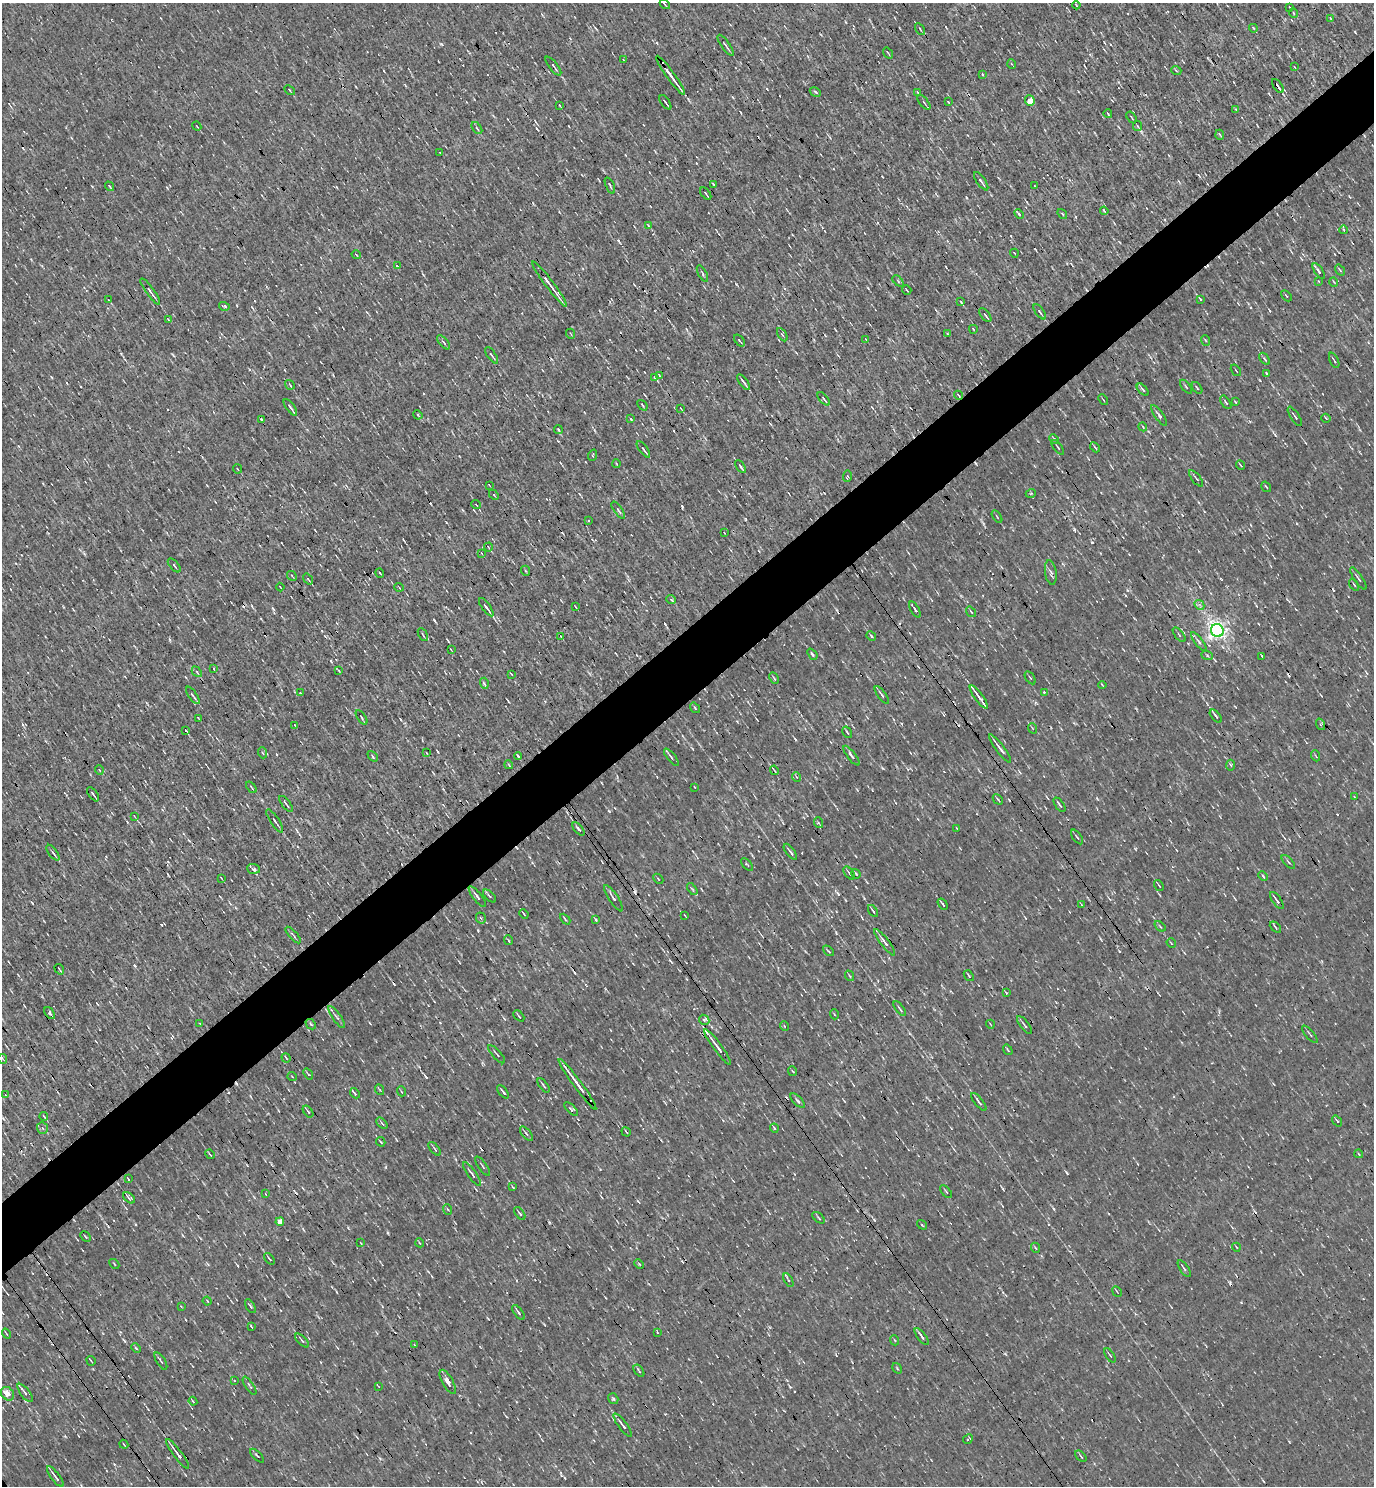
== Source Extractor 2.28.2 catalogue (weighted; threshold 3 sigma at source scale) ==
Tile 10 of 4 x 4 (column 2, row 3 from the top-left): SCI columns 1526-2897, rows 1485-2968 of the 5935 x 5937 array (HDU 1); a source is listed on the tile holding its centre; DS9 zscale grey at full resolution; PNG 1376 x 1488 px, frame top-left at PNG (2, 3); each listed source drawn as its Kron ellipse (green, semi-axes under 4 px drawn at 4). Shown black and unused: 5% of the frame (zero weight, under 3 of 4 exposures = <1% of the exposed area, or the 3 px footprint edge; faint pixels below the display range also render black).
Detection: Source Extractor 2.28.2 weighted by HDU 2 'WHT'; one run over the whole footprint, this tile lists its part. Background 0.00207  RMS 0.043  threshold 0.193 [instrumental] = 3 sigma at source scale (4.5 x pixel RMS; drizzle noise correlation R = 1.50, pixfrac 1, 0.05/0.05 arcsec/px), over >= 5 px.
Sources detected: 341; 11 cosmic-ray / hot-pixel residue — neither listed nor drawn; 2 inside a brighter listed object's ellipse — not listed separately; the other 328 listed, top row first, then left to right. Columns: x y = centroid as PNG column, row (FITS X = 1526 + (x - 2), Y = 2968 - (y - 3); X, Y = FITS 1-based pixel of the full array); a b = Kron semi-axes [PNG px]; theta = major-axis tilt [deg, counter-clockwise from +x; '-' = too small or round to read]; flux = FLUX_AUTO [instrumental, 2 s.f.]
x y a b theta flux
665 4 5 2 - 4.2
1076 5 4 2 - 3.2
1289 7 3 2 - 3.3
1294 13 5 3 - 3.4
1331 19 4 3 - 3.7
1253 28 4 3 - 4.1
920 29 6 2 -57 4.2
726 45 12 3 -55 9.7
888 53 6 2 -54 4.1
624 60 3 2 - 2.8
1012 64 5 3 - 3.7
553 66 11 3 -52 10
1294 67 3 2 - 3
1176 70 5 3 - 4.3
982 74 3 2 - 3.4
671 75 24 3 -54 46
1278 86 8 2 -55 17
289 90 6 3 -45 4.7
815 92 6 3 -29 7.2
918 93 4 3 - 4
1030 101 5 5 - 55
665 102 8 2 -55 8.9
924 102 9 2 -51 6.1
948 102 3 2 - 3.5
559 105 4 2 - 3.4
1236 109 3 2 - 3.4
1108 114 4 2 - 4.9
1131 117 6 2 -55 4.7
197 126 5 2 - 2.9
1137 126 5 3 - 5.3
477 128 7 3 -53 6.8
1220 135 5 3 - 3.9
440 153 3 2 - 2.7
981 181 11 3 -54 9.7
713 184 3 2 - 2.9
610 185 8 2 -68 5.2
110 186 5 2 - 4.9
1035 186 3 2 - 2.9
706 194 7 3 -52 5.9
1104 211 4 3 - 5.2
1019 214 5 3 - 5.4
1062 214 5 3 - 5.1
648 225 4 3 - 3.3
1344 230 4 3 - 4.1
1014 253 4 2 - 3.3
356 255 4 2 - 3.4
397 266 3 3 - 8.1
1340 270 6 3 -54 5.2
1319 271 9 3 -56 11
702 274 9 2 -62 5.6
898 281 7 4 -47 5.9
1318 281 3 2 - 3.1
1334 282 5 3 - 3.3
550 284 28 3 -53 43
907 290 5 2 - 4.1
150 291 16 3 -54 16
1286 296 6 2 -45 3.4
1200 299 4 2 - 5.2
108 300 4 2 - 3.8
961 302 4 3 - 5.3
224 306 5 3 - 5.3
1040 312 9 3 -54 9.7
985 315 8 3 -51 9
168 319 4 3 - 3
973 329 4 3 - 3.8
571 334 5 3 - 3.5
947 334 4 3 - 3.8
782 335 7 3 -58 5.7
866 339 3 2 - 2.7
1205 340 5 3 - 4.3
739 341 7 2 -52 4.8
444 342 8 4 -49 8.6
492 355 9 2 -55 6.6
1264 359 7 3 -56 6.4
1334 360 8 2 -65 4.6
1236 370 6 2 -55 3.6
1266 373 3 2 - 3.6
659 375 4 2 - 3.4
654 377 4 3 - 4.8
744 382 9 2 -53 13
290 385 5 2 - 4.1
1186 387 8 2 -51 5.1
1197 388 7 3 -54 5.4
1143 390 7 3 -45 6.8
958 395 5 3 - 5.7
824 399 8 3 -49 6
1103 400 6 2 -51 3.9
1226 402 8 3 -56 7.9
1235 402 3 2 - 4.1
642 405 6 3 -50 5.7
290 407 10 2 -54 13
681 409 3 2 - 3.6
418 415 5 3 - 4.7
1159 415 12 4 -55 13
1295 416 11 3 -56 7.3
1326 418 5 2 - 3.7
261 419 3 3 - 82
631 419 4 3 - 3.5
1143 427 4 3 - 4.1
558 429 4 2 - 6.2
1054 439 5 3 - 5.2
1058 447 9 2 -51 4.6
1095 447 6 3 -46 5.9
643 449 9 2 -53 10
593 455 6 3 71 4.4
617 464 4 2 - 3.7
1240 465 5 2 - 4.6
741 467 7 2 -54 8.2
238 469 5 3 - 4
847 476 6 3 83 5.1
1196 478 10 2 -52 6.3
489 485 4 3 - 2.6
1266 487 5 2 - 4.2
1031 493 5 3 - 4.3
494 495 6 3 -46 4.6
476 505 5 2 - 3.7
618 510 10 3 -55 7.8
997 517 7 2 -57 4.1
588 520 3 2 - 3.4
724 533 3 2 - 2.9
488 547 4 2 - 3.3
481 553 4 2 - 3.1
174 565 8 3 -49 6.6
526 571 5 3 - 4.2
380 573 5 2 - 4.1
1051 573 12 5 -81 13
292 576 5 3 - 3.5
308 579 6 3 -54 5.3
1358 579 13 2 -57 8.5
1354 585 6 2 -56 4.7
280 587 4 2 - 2.6
399 587 4 2 - 3.6
671 600 5 3 - 5.3
1199 605 5 3 - 7.3
486 607 11 3 -53 17
576 607 4 2 - 3.4
915 610 9 3 -61 11
971 612 5 3 - 4.4
1217 631 6 6 - 2200
423 635 7 2 -61 4.5
1179 635 8 2 -51 4.9
871 636 5 3 - 5.2
561 637 4 3 - 3.2
1199 642 11 4 -52 12
451 650 4 2 - 3
812 654 6 3 -52 6.7
1207 655 6 4 -21 6.5
1262 656 2 2 - 3.7
214 669 3 2 - 5.5
339 671 3 2 - 3.2
197 672 6 3 -46 6.4
511 674 3 2 - 3.1
774 678 6 3 -64 5.3
1030 678 7 3 -56 5
484 683 6 3 -73 6.5
1102 685 4 2 - 3.6
1044 692 3 3 - 5.9
300 693 3 3 - 3.3
193 695 10 3 -56 8.7
882 695 10 3 -53 9.4
979 697 14 3 -54 21
695 708 6 3 -54 5.8
1216 716 8 3 -48 11
362 717 8 2 -55 5.2
198 718 4 2 - 3.8
1320 724 6 4 -72 6.8
295 725 3 2 - 2.8
1032 728 5 3 - 3.9
186 730 3 3 - 5.2
847 732 6 3 -57 5.7
1000 748 17 3 -53 22
263 753 5 3 - 3.9
427 753 3 2 - 3.4
373 756 6 2 -46 4.1
518 756 4 2 - 4
851 756 12 3 -52 12
1316 756 5 3 - 4.4
671 757 10 2 -51 8.5
509 765 4 3 - 3.9
1231 765 5 3 - 5
99 770 5 3 - 3.8
774 770 5 2 - 4
796 777 5 3 - 4.5
251 787 6 2 -51 5.4
694 787 3 2 - 2.9
93 794 8 2 -54 8.9
1354 797 3 2 - 3
998 799 6 2 -46 4.5
286 804 10 2 -52 7.9
1059 805 8 3 -55 7.6
134 816 3 2 - 3.3
275 821 14 4 -56 14
819 823 5 3 - 5.2
956 828 3 2 - 3.3
578 829 8 3 -49 8.9
1077 837 8 3 -54 5.8
790 852 9 2 -53 9.3
53 853 9 3 -54 10
1288 862 9 3 -48 6.4
747 864 7 2 -50 3.9
253 869 6 5 - 9.3
849 873 7 3 -53 6.4
856 874 5 2 - 4.2
1263 876 5 4 - 6.9
221 878 3 2 - 2.6
658 879 6 2 -46 3.1
1159 885 6 2 -55 4.2
692 889 7 3 -52 5
489 896 8 4 -44 7.2
477 897 13 3 -52 17
613 898 15 4 -57 15
1277 900 10 3 -54 12
943 904 6 3 -56 5.9
1082 905 3 2 - 3.2
873 911 7 2 -57 5.8
524 914 5 3 - 3.9
685 915 3 2 - 2.9
481 918 5 5 - 6.1
565 919 6 3 -46 5.9
596 920 3 3 - 5
1160 926 6 3 -38 5.7
1275 927 7 3 -43 5.3
293 935 10 3 -48 8.5
508 940 5 3 - 4.3
885 942 16 4 -52 20
1171 943 5 2 - 3.6
828 951 6 2 -45 4.1
59 969 5 2 - 4
850 976 5 3 - 5.4
969 976 6 2 -51 5.1
1006 993 4 3 - 4.1
900 1009 9 3 -53 7
50 1013 7 3 -52 24
834 1014 5 3 - 3.8
519 1016 6 3 -46 4.8
337 1017 13 3 -55 12
704 1020 5 5 - 8.6
200 1024 4 3 - 3.4
311 1024 6 4 -43 5.9
990 1024 4 3 - 2.9
1024 1025 11 3 -52 8.7
784 1026 5 3 - 4.1
1310 1034 11 2 -49 6.9
717 1047 22 3 -54 36
1008 1050 5 3 - 4.5
497 1054 12 2 -48 6.7
286 1058 5 2 - 4.6
3 1059 5 3 - 4.6
792 1071 5 3 - 3.9
308 1074 6 3 -53 4.4
292 1076 4 3 - 3.8
578 1084 31 3 -54 50
544 1085 8 3 -53 6.7
380 1090 5 3 - 3.9
401 1091 5 3 - 4.9
503 1092 7 2 -52 9.2
355 1093 6 3 -47 7.9
5 1095 3 2 - 2.7
798 1101 9 4 -45 8.6
979 1102 11 3 -51 11
571 1109 8 3 -45 6.5
308 1112 7 3 -54 5.6
44 1116 4 2 - 5.1
1337 1121 6 3 -53 7
382 1123 7 2 -45 4.9
42 1128 6 5 - 9
774 1128 4 3 - 5.4
626 1132 5 2 - 5.2
526 1134 9 4 -50 9.5
381 1142 5 2 - 4.9
435 1149 8 3 -51 7.4
210 1154 5 2 - 4.4
1359 1154 4 2 - 3
483 1166 11 2 -53 6.2
472 1174 14 3 -54 11
128 1179 4 2 - 3.4
513 1187 3 2 - 4.7
946 1192 8 2 -50 4.2
266 1194 3 2 - 2.6
129 1198 7 4 -40 8.2
447 1209 5 3 - 3.9
520 1213 7 3 -51 7.6
819 1218 7 3 -41 5.2
280 1222 4 4 - 94
922 1225 5 3 - 3.6
86 1237 6 2 -46 6.2
361 1243 3 2 - 2.5
420 1243 4 3 - 3.9
1236 1247 4 3 - 3.3
1036 1248 5 3 - 4.2
269 1259 6 3 -49 7.4
114 1264 5 2 - 3.4
639 1264 5 3 - 4.4
1184 1269 10 3 -56 8.8
788 1280 7 3 -61 5.2
1117 1292 5 2 - 3.3
207 1301 4 3 - 3.5
181 1306 3 2 - 3.2
250 1306 8 3 -60 7.7
518 1312 8 3 -53 9.4
251 1326 4 2 - 3.9
657 1332 3 3 - 3.4
6 1334 5 2 - 3.7
922 1337 10 3 -52 14
302 1340 9 4 -46 8.3
894 1340 5 3 - 3.4
414 1344 3 2 - 2.9
136 1348 5 3 - 5.5
1110 1355 8 3 -56 5.9
91 1361 5 2 - 4.6
161 1361 10 3 -59 8.7
897 1368 6 3 -57 4
639 1371 7 3 -55 5.7
234 1380 3 2 - 3.8
448 1382 13 5 -61 26
250 1386 10 3 -57 6.6
378 1386 3 2 - 2.7
25 1393 11 4 -52 14
8 1394 7 6 - 43
613 1399 6 5 - 6.3
193 1401 4 3 - 4.4
623 1425 14 3 -54 16
968 1439 5 3 - 4.1
124 1444 5 2 - 3.3
178 1454 18 3 -53 24
257 1456 9 3 -45 5.3
1081 1456 7 2 -46 4.8
55 1476 12 3 -54 19
Overlapping masked pixels (flux is a lower limit): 6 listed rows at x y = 671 75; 1278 86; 1216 716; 1000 748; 578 829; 578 1084
Unlisted compact peaks at least as high as the median listed source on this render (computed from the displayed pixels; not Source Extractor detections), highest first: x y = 1092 542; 682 507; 609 811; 434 620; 736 284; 388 1233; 838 894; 1067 1173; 1074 530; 331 661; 426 1077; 478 930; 618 241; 1355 32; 1135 849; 161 925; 665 624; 1119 951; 273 609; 32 903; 1275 435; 442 44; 1127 590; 170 640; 135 966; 836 933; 790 1387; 1260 380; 1054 1209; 173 355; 795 739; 237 1265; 1003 1189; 370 1023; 882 768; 966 197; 167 188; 609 1269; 1289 1442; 638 1201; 1241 1302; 438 752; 51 377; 446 522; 121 354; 448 641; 688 99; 868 288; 983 523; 856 887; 135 1224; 386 1167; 864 898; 348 1228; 488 1319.